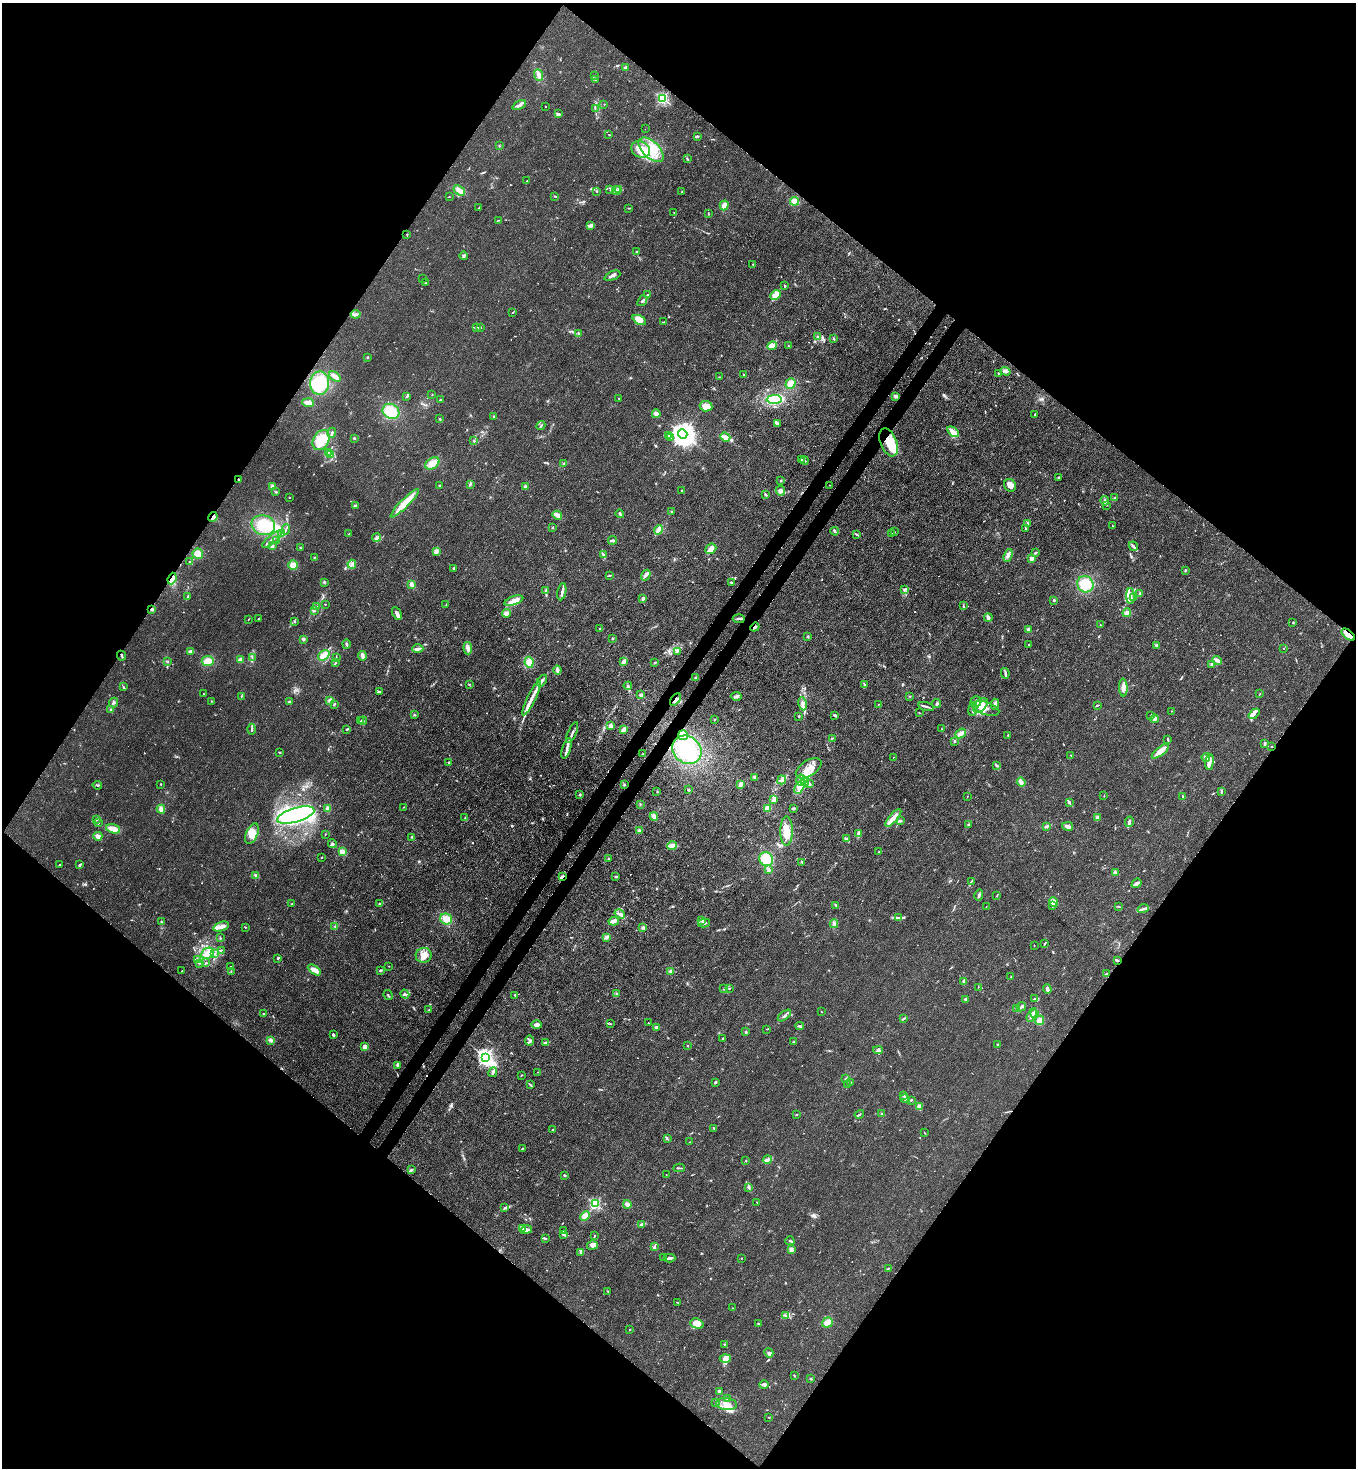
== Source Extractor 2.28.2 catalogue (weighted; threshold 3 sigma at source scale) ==
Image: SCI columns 365-5777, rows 61-5921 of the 6003 x 5980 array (HDU 1 of 3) = the unmasked area's bounding box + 8 px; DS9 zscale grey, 4 x 4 block average (1 PNG px = mean of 4 x 4 image px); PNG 1358 x 1470 px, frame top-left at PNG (2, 3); each listed source drawn as its Kron ellipse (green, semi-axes under 4 px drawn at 4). Shown black and unused: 51% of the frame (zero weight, under 3 of 4 exposures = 7% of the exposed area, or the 3 px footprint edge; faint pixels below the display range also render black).
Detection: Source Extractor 2.28.2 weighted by HDU 2 'WHT'. Background 0.0202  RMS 0.0028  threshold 0.0128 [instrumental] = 3 sigma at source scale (4.5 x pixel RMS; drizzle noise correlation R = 1.50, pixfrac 1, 0.05/0.05 arcsec/px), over >= 5 px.
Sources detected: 801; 3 too faint to see at this stretch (4 x 4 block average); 11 inside a brighter object's white glare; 4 cosmic-ray / hot-pixel residue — neither listed nor drawn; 22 coinciding with a brighter row at this scale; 90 inside a brighter listed object's ellipse — not listed separately; of the other 671, all 500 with FLUX_AUTO >= 0.703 (the completeness limit of this list) listed and drawn (171 fainter detections not listed), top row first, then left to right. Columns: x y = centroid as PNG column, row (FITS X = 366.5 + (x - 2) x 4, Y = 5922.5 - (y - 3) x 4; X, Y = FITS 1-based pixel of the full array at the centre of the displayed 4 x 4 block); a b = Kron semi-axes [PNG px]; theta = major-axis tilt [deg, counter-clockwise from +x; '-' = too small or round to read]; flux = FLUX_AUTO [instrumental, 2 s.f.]
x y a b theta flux
625 68 4 3 - 3.2
539 75 6 3 -68 6.2
594 76 2 2 - 1.2
595 79 3 2 - 7.6
662 98 2 2 - 240
604 104 2 2 - 2.5
519 105 7 3 24 4.7
545 106 2 2 - 1.1
595 108 3 2 - 1.7
558 114 3 3 - 3.7
645 129 2 2 - 0.88
609 135 3 2 - 0.82
697 136 2 2 - 2.9
499 146 2 2 - 0.72
641 149 10 7 -27 26
651 150 15 8 -44 39
687 159 3 2 - 1.6
527 181 2 2 - 0.78
619 189 3 2 - 1.4
459 190 6 3 -33 11
610 190 2 2 - 0.89
597 191 2 2 - 1
617 191 4 2 - 2.5
682 192 2 2 - 1.2
554 196 2 2 - 1.1
449 197 2 2 - 0.9
794 201 4 4 - 9.9
724 205 5 3 - 12
479 208 4 2 - 1.2
629 208 4 2 - 0.95
674 212 2 2 - 0.84
708 214 2 2 - 0.9
499 220 2 2 - 0.95
590 225 4 3 - 5.7
407 234 2 2 - 0.91
637 252 4 2 - 1.9
464 256 4 2 - 2.6
753 264 2 2 - 0.76
612 276 8 3 23 6.1
423 279 2 2 - 1
425 283 2 2 - 1.1
785 286 2 2 - 1.7
648 295 3 2 - 1.7
776 295 6 3 42 7
642 301 6 2 51 3
513 312 3 2 - 1.2
356 314 5 2 - 3.3
639 320 7 4 -27 18
664 322 3 2 - 1.7
477 328 3 2 - 1.2
481 328 2 2 - 0.76
578 333 2 2 - 0.94
817 337 3 2 - 1.4
834 338 4 2 - 1.8
772 346 5 4 - 6.8
788 346 2 2 - 1.3
367 357 2 2 - 1.4
1005 371 5 3 - 5.1
998 373 2 2 - 1.7
744 375 2 2 - 0.86
335 376 6 3 -38 11
719 377 2 2 - 0.83
320 383 11 9 88 49
790 384 6 4 53 14
432 395 2 2 - 0.8
407 396 2 2 - 1.1
896 397 2 2 - 1
619 398 2 2 - 1.4
774 399 7 4 2 38
440 400 2 2 - 7.8
308 403 6 3 -5 12
706 406 6 5 - 13
391 411 9 7 -29 33
656 414 4 3 - 5.2
1035 414 2 2 - 4.7
494 416 2 2 - 3.9
440 419 2 2 - 1.4
777 423 2 2 - 3.4
541 426 5 2 - 1.8
953 432 6 4 -36 11
332 433 5 3 - 3.8
683 434 5 4 - 2000
668 436 3 2 - 3.7
725 437 5 3 - 9.7
354 438 2 2 - 1.5
671 438 3 2 - 1.4
321 440 11 7 61 50
474 441 2 2 - 0.71
888 442 15 8 -68 34
328 453 2 2 - 1.1
331 454 2 2 - 2.2
801 460 3 2 - 2.9
804 460 4 2 - 2.3
432 463 8 5 36 17
564 463 2 2 - 0.79
1058 478 3 2 - 1.4
238 479 2 2 - 1.4
781 480 2 2 - 0.87
470 484 3 2 - 2.4
439 485 2 2 - 4.6
830 485 2 2 - 0.72
1010 485 6 5 - 9.7
272 486 3 3 - 2.7
525 487 3 2 - 5.3
682 490 2 2 - 2
780 491 5 3 - 5.5
276 492 2 2 - 1.5
766 494 3 2 - 3.3
289 497 2 2 - 0.89
1115 498 3 2 - 1.6
1105 501 5 3 - 3.3
405 503 19 4 45 32
1106 505 2 2 - 1
355 506 3 2 - 3.5
671 512 3 2 - 1.7
620 514 4 2 - 3.2
557 515 5 2 - 11
213 517 5 2 - 4.1
1027 523 3 2 - 1.2
263 525 12 9 -19 46
1112 526 2 2 - 0.7
552 528 2 2 - 1.3
286 529 5 2 - 2.4
1026 529 2 2 - 0.73
658 530 5 3 - 12
835 531 4 2 - 3.8
894 532 2 2 - 0.92
892 533 2 2 - 0.84
282 534 2 2 - 0.97
349 534 2 2 - 1.2
856 534 3 2 - 2.1
377 538 4 3 - 3.5
272 539 12 2 39 6.3
612 540 4 3 - 3.7
277 541 2 2 - 0.82
272 546 3 3 - 2.9
1133 546 5 2 - 3.9
300 548 2 2 - 0.76
711 549 6 5 - 11
436 551 3 3 - 6
1035 553 3 2 - 1.5
198 554 5 5 - 13
603 555 3 2 - 1.8
1008 555 7 3 72 6.8
315 558 2 2 - 1.5
1032 559 2 2 - 31
190 562 2 2 - 2.2
352 564 4 4 - 7.7
293 565 5 4 - 9.6
454 568 3 2 - 2.1
1185 571 2 2 - 1.2
610 575 3 2 - 1.5
646 575 6 3 58 5.6
172 579 6 3 68 12
324 582 3 2 - 1.9
731 582 3 2 - 1.4
1085 584 8 8 - 32
412 585 4 3 - 5.5
904 589 4 3 - 3.1
546 591 4 2 - 2.1
562 592 9 2 79 5
1139 593 2 2 - 2.1
1130 596 8 3 -90 8.3
187 597 4 2 - 2.4
1134 598 3 2 - 1.2
643 599 3 2 - 3.8
1054 600 2 2 - 5.5
514 601 10 4 19 11
325 604 2 2 - 0.87
446 604 3 2 - 1.1
317 606 2 2 - 1.1
963 606 4 2 - 1.9
152 609 3 3 - 2.7
314 610 2 2 - 0.8
397 613 6 3 -62 7.8
506 613 4 3 - 7
1127 613 4 3 - 4.6
988 618 4 2 - 6.1
249 619 2 2 - 1.1
258 619 2 2 - 1.4
739 619 6 2 -5 4.1
294 621 2 2 - 0.79
1293 623 2 2 - 1.6
1100 625 2 2 - 1
755 627 5 2 - 3.7
599 628 2 2 - 0.71
1028 629 2 2 - 24
1348 635 8 3 -39 25
807 637 3 3 - 1.6
303 639 3 3 - 2.4
612 639 2 2 - 1.5
346 644 4 2 - 2.5
1029 645 2 2 - 0.97
1156 645 3 2 - 2.3
468 648 6 3 -84 7.2
1283 648 2 2 - 0.75
418 649 5 2 - 6.3
191 651 4 2 - 6.5
677 651 4 2 - 2.2
324 655 6 4 35 14
122 656 5 2 - 2.5
362 656 5 3 - 6.3
252 657 2 2 - 1.1
336 658 2 2 - 1.2
240 660 2 2 - 46
1217 660 5 3 - 5.9
168 661 2 2 - 0.71
208 661 6 5 - 16
624 661 4 2 - 8.2
335 662 3 2 - 1.4
529 662 5 4 - 16
655 662 2 2 - 1.2
1212 664 4 3 - 2.9
557 670 4 2 - 6.3
1005 673 5 2 - 3.1
695 678 2 2 - 1.7
542 681 6 2 54 5.2
469 684 2 2 - 1
864 684 3 2 - 1.9
123 686 3 2 - 1.5
628 686 4 2 - 2.8
1123 687 9 4 -89 11
379 691 3 2 - 1.7
203 694 2 2 - 3
1260 694 2 2 - 1
641 695 3 3 - 4.2
242 696 2 2 - 0.71
736 696 5 2 - 3.6
910 696 2 2 - 0.79
532 698 19 3 64 14
675 699 7 3 50 7
330 700 2 2 - 41
211 701 2 2 - 0.9
976 701 5 5 - 6.8
289 702 3 3 - 2.6
114 703 5 3 - 3
334 704 3 2 - 2
803 704 7 3 -79 8.3
878 704 2 2 - 0.74
937 704 4 2 - 3.1
995 704 5 3 - 4.8
981 705 9 5 44 24
1097 705 2 2 - 1.6
926 706 8 2 -15 3.7
986 708 14 6 -17 15
973 709 7 3 79 5.6
111 710 3 2 - 2
1171 711 2 2 - 2
919 713 3 2 - 0.71
1254 714 6 3 41 4.6
414 715 2 2 - 1.2
835 715 3 2 - 4.3
1151 715 2 2 - 0.79
799 716 2 2 - 1.7
1154 719 4 3 - 4.3
714 720 2 2 - 0.71
361 721 2 2 - 0.82
363 721 4 2 - 2.1
611 726 3 3 - 5.3
252 729 5 2 - 2.6
347 729 3 2 - 2.1
624 729 4 3 - 7.3
942 729 2 2 - 0.77
572 733 11 2 67 4.7
961 733 6 3 39 6.2
683 735 5 4 - 9.7
1008 735 2 2 - 1.5
832 738 2 2 - 0.91
1168 740 3 2 - 1.4
955 741 2 2 - 1.8
1265 744 4 2 - 2.1
1272 747 2 2 - 0.81
566 748 10 2 72 6
687 750 15 13 -38 66
1160 751 10 4 39 16
280 753 2 2 - 2.2
643 754 2 2 - 0.76
1071 755 3 2 - 0.85
893 757 2 2 - 1.4
1206 757 4 2 - 4.1
448 762 2 2 - 4.4
1210 762 7 2 83 5
997 765 3 2 - 2.1
809 768 14 7 32 24
755 777 3 2 - 3.5
782 780 5 3 - 5.1
801 780 5 2 - 4.9
805 782 4 2 - 4.7
1021 782 5 3 - 6.1
161 784 2 2 - 1.3
741 784 3 3 - 6.5
809 784 4 3 - 3.1
97 785 5 2 - 2.3
624 785 2 2 - 1.3
800 787 8 4 59 35
689 790 2 2 - 1.8
657 792 2 2 - 0.96
1222 792 4 2 - 1.6
580 794 2 2 - 2
1104 796 3 2 - 0.71
967 797 2 2 - 0.73
1183 797 2 2 - 1.4
774 800 4 3 - 4.7
1069 802 3 2 - 2.9
640 804 2 2 - 1.1
404 807 2 2 - 0.81
327 808 4 3 - 5.3
767 808 3 3 - 7.9
793 808 3 2 - 3
161 809 4 4 - 8
296 815 19 7 16 160
654 816 4 3 - 8.2
465 818 2 2 - 0.95
893 818 11 3 49 17
1097 818 3 3 - 4.1
97 820 3 2 - 1.3
900 821 3 2 - 3.1
1129 822 5 2 - 5.2
98 823 3 2 - 1.2
969 824 3 2 - 2.1
1046 826 3 2 - 1.8
1068 826 5 3 - 6.8
113 829 7 4 -17 13
639 831 3 3 - 3.9
786 831 14 6 90 22
252 834 11 5 68 17
325 834 2 2 - 0.72
858 834 3 3 - 5.7
98 836 4 3 - 7.3
412 837 3 2 - 1
846 839 3 2 - 1.8
332 844 4 3 - 2.6
672 846 5 3 - 7.2
342 852 2 2 - 41
879 852 2 2 - 1.8
322 857 2 2 - 1.2
608 859 3 2 - 1.2
766 859 7 6 - 45
802 862 2 2 - 2
60 864 3 2 - 1.5
79 865 3 3 - 1.8
768 870 3 3 - 3.3
1115 872 3 2 - 2.9
256 875 4 3 - 2.6
562 876 4 2 - 3.5
616 877 3 2 - 2
971 882 3 2 - 1.6
1136 883 5 2 - 5.2
979 895 5 2 - 3.6
997 895 3 2 - 0.89
1053 902 5 3 - 8.7
292 904 2 2 - 1.2
380 904 3 2 - 1.8
836 905 3 2 - 1.6
1052 906 2 2 - 1.2
986 907 2 2 - 0.77
1118 907 2 2 - 1.1
1143 909 5 2 - 4.1
620 914 5 3 - 5
898 918 3 2 - 2
446 919 6 5 - 15
702 920 3 3 - 2.9
614 921 5 4 - 6.2
161 922 3 2 - 1.5
704 923 6 2 14 5.7
834 924 4 3 - 4.4
221 927 8 4 18 8.9
245 927 2 2 - 0.97
335 927 2 2 - 1.1
643 928 3 2 - 3.5
606 937 4 3 - 5.5
220 938 3 2 - 1.4
1045 943 4 2 - 1.6
1034 945 2 2 - 0.87
221 950 3 2 - 1.2
208 953 7 5 26 11
214 953 2 2 - 1.1
424 955 8 7 - 13
278 958 3 2 - 2.2
197 960 3 2 - 1.6
1117 960 3 2 - 1.8
199 963 2 2 - 0.8
206 963 3 2 - 2.2
230 966 2 2 - 0.73
389 966 2 2 - 0.95
314 970 7 2 -34 16
380 970 2 2 - 4.6
182 971 2 2 - 0.93
671 971 3 3 - 3.6
231 972 3 2 - 0.98
1106 974 4 2 - 1.2
1011 976 2 2 - 0.93
964 981 4 3 - 3.8
978 987 2 2 - 0.77
724 989 2 2 - 0.85
729 989 2 2 - 0.72
1047 989 5 3 - 4.3
616 993 2 2 - 1.5
405 994 5 3 - 3.8
388 995 5 2 - 1.6
515 995 2 2 - 1.1
966 999 2 2 - 17
1035 999 4 2 - 2.8
1021 1007 5 2 - 4.4
1017 1009 2 2 - 0.9
429 1010 3 2 - 0.99
821 1012 2 2 - 1.1
264 1014 3 2 - 1.6
1035 1014 3 2 - 2.3
1032 1015 7 2 62 12
784 1016 8 2 37 4.1
903 1019 3 2 - 1.8
1040 1020 5 4 - 9.3
648 1023 2 2 - 1.4
610 1024 3 2 - 0.85
536 1025 5 3 - 8.3
800 1026 4 2 - 3.9
656 1027 3 3 - 2.7
767 1029 3 2 - 0.99
746 1032 2 2 - 1.7
333 1035 3 2 - 2.9
722 1038 2 2 - 0.85
271 1040 4 3 - 4.7
530 1041 5 2 - 3.2
794 1042 3 2 - 0.76
545 1043 3 2 - 1.9
688 1045 2 2 - 0.94
998 1045 2 2 - 1.1
364 1047 4 3 - 6.5
878 1050 5 3 - 4.9
485 1057 2 2 - 550
397 1065 4 3 - 3.5
493 1072 5 2 - 3.8
537 1072 2 2 - 0.77
522 1075 3 2 - 0.89
846 1079 3 2 - 1.8
716 1082 3 2 - 1.5
850 1083 3 2 - 1.1
530 1084 3 2 - 1.1
848 1085 3 2 - 1.4
903 1095 3 2 - 1.7
905 1099 5 3 - 5.5
911 1100 2 2 - 1.8
919 1106 2 2 - 1.1
859 1114 5 2 - 2.4
882 1114 2 2 - 1.4
796 1115 3 2 - 0.82
714 1128 2 2 - 0.89
553 1130 4 2 - 1.5
924 1132 3 2 - 0.77
667 1138 4 2 - 1.2
690 1142 2 2 - 0.72
522 1148 2 2 - 1.4
746 1160 2 2 - 1.1
767 1160 4 3 - 4
679 1168 5 2 - 1.6
412 1170 4 2 - 2.2
564 1175 2 2 - 2.2
666 1175 2 2 - 0.75
749 1188 3 2 - 1.8
757 1202 2 2 - 1.1
595 1204 2 2 - 210
627 1204 4 3 - 6.1
505 1207 3 2 - 2
585 1216 5 4 - 9
642 1225 3 2 - 2.5
522 1228 4 2 - 2.9
526 1230 6 3 15 5.5
563 1231 3 2 - 0.85
563 1234 3 2 - 1.9
594 1235 3 2 - 1.1
546 1239 2 2 - 1.1
790 1241 4 2 - 3.1
592 1245 5 4 - 7.4
654 1247 4 2 - 2.3
791 1250 4 4 - 5.5
581 1253 2 2 - 1.1
663 1258 3 2 - 1.7
669 1258 6 3 -1 5.2
741 1258 2 2 - 2.1
888 1268 4 2 - 1.4
608 1292 4 2 - 0.95
677 1302 3 2 - 0.79
732 1308 2 2 - 1.7
786 1316 4 2 - 3
827 1322 6 4 38 12
697 1324 7 5 -20 21
758 1324 3 2 - 1.1
629 1330 2 2 - 1.4
724 1344 2 2 - 0.85
769 1353 5 3 - 5
725 1358 5 3 - 7.4
794 1376 3 2 - 1.6
811 1379 3 2 - 1.7
764 1385 5 4 - 4.6
719 1391 3 2 - 4.9
727 1398 3 2 - 1.9
716 1403 2 2 - 0.91
726 1404 10 6 -7 16
769 1417 2 2 - 0.72
Overlapping masked pixels (flux is a lower limit): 11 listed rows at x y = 888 442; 238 479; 213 517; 172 579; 152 609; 739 619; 755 627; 1348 635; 122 656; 675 699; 562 876
Diffuse or blended objects may show on this block-average render without a row.